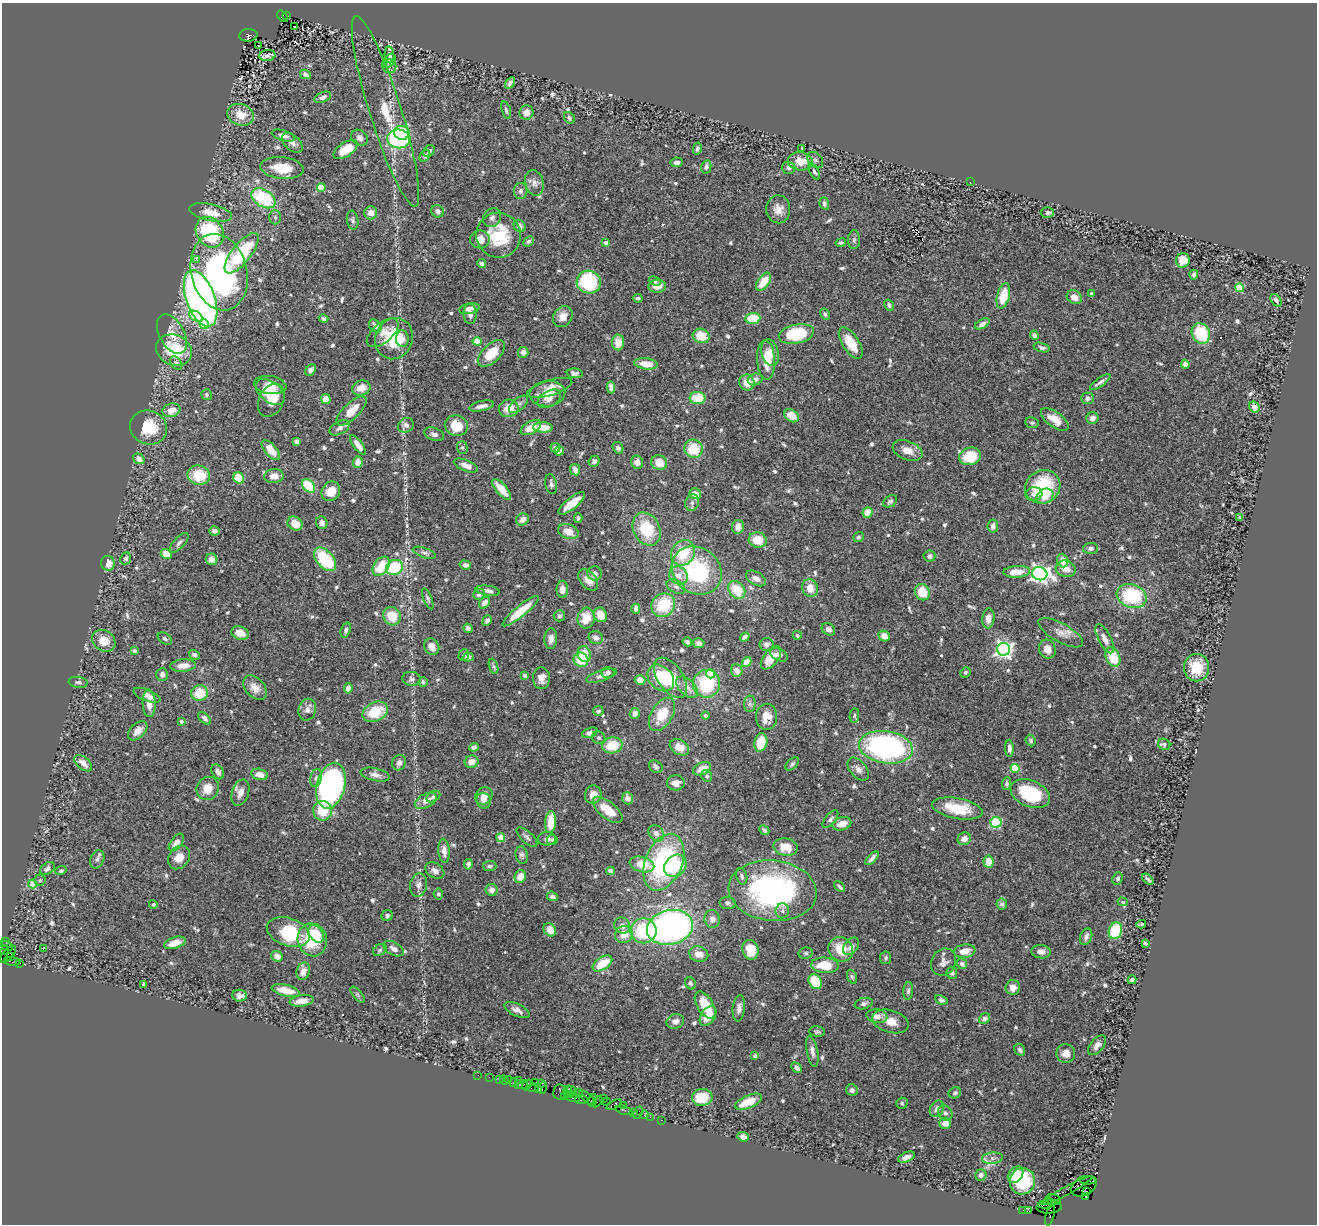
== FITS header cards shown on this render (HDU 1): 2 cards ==
NAXIS1  =                 1315
NAXIS2  =                 1222

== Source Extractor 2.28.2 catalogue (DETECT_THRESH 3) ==
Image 1315 x 1222 px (HDU 1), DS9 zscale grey, 1 PNG px = 1 image px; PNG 1319 x 1226 px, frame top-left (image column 1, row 1222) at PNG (2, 3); each listed source drawn as its Kron ellipse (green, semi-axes under 4 px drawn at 4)
Background 0.718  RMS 0.029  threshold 0.0868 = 3 sigma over >= 5 px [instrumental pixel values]
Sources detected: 688; of the 688, the 500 brightest by FLUX_AUTO listed and drawn (188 fainter detections omitted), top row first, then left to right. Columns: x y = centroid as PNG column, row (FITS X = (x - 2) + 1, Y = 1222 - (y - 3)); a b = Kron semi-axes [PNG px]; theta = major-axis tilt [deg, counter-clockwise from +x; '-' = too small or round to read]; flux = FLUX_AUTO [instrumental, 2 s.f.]
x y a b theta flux
283 16 6 4 -51 220
287 16 4 2 - 44
294 27 2 2 - 3.8
248 35 9 6 5 480
259 46 3 2 - 7.9
267 55 8 5 5 8.9
389 55 8 4 -86 5
389 61 7 5 56 4.4
389 66 7 7 - 5.6
305 74 6 4 -28 8.2
510 83 6 3 59 5.8
323 97 8 5 21 7.8
506 110 9 4 -74 4.1
385 111 100 16 -72 94
526 113 7 7 - 16
241 115 14 10 -18 31
569 118 6 5 - 5.1
402 133 8 7 - 93
283 136 12 5 -18 10
359 138 9 7 -41 7.6
399 139 11 9 -8 160
292 143 12 7 -41 11
802 148 3 3 - 4.6
346 149 13 7 32 40
697 149 6 4 78 4.6
429 151 6 5 - 4.6
425 156 6 5 - 6.3
815 160 9 7 -45 6.4
800 161 12 9 -6 35
677 162 6 5 - 9.1
706 167 6 5 - 5.2
282 168 21 11 -6 50
789 168 7 6 - 7.6
814 172 8 4 -63 4.2
970 182 2 2 - 26
534 183 13 9 -74 11
321 187 4 4 - 60
521 191 8 6 -89 7.1
263 198 13 8 -33 130
824 203 6 4 -71 5.8
778 209 14 12 -87 19
437 211 7 6 - 8.1
211 212 22 8 -12 33
371 213 6 6 - 14
1047 213 6 5 - 6
275 217 7 6 - 4.6
492 218 10 8 55 8.1
353 220 9 5 -81 4.5
520 226 6 5 - 9.6
210 232 16 13 -56 200
498 235 22 22 - 100
480 239 10 9 - 21
854 240 9 6 89 4.6
528 241 6 4 43 4.1
606 243 4 4 - 13
841 243 5 4 - 4
242 253 24 9 52 130
197 260 3 2 - 6.1
1183 260 7 7 - 27
482 264 4 4 - 8.4
219 272 39 28 -76 490
1194 275 5 4 - 5.3
655 281 6 4 -23 4
589 282 12 11 - 150
764 282 10 5 53 35
657 286 9 6 5 18
1240 288 4 4 - 92
1091 294 3 3 - 5.6
1003 296 13 6 76 51
1074 297 8 6 -31 15
201 298 29 14 -70 1200
638 298 5 4 - 3.8
1276 300 7 4 -54 5
889 305 6 4 -56 5.7
469 309 10 5 11 11
470 314 10 6 -87 9.8
825 314 6 4 -59 4.9
196 316 7 5 -27 53
563 317 11 9 55 19
753 318 7 5 4 57
323 319 5 4 - 4
204 324 5 4 - 64
982 324 8 4 29 8.1
375 326 7 5 -50 11
383 333 19 10 40 17
1201 333 10 9 - 89
172 334 21 12 -62 30
796 334 18 9 11 110
1034 335 4 4 - 7.9
701 336 8 7 - 40
394 339 21 18 68 86
402 339 8 6 -87 14
477 341 4 4 - 50
618 342 8 6 -88 24
851 343 18 8 -58 42
1042 347 8 4 -16 5.9
174 350 18 15 -25 93
523 352 5 5 - 10
491 353 17 9 45 50
770 353 14 8 -75 15
766 360 20 9 -86 35
176 363 7 5 -54 5
646 364 12 5 -7 27
1185 364 4 4 - 9.5
311 370 6 4 50 9.8
575 373 8 4 -4 5.9
755 379 7 5 19 7.7
747 382 8 7 - 25
1100 382 12 3 36 6.5
270 385 16 9 -9 21
611 387 6 4 -86 13
361 388 9 7 17 21
550 388 23 8 17 20
270 392 17 10 -37 25
547 394 18 13 6 30
207 395 5 5 - 4.2
697 398 8 6 0 52
1087 398 6 5 - 7.7
326 399 5 5 - 26
549 399 13 7 29 15
271 400 17 12 64 38
519 404 11 6 39 7.4
482 406 13 5 12 12
1254 407 6 5 - 9.3
509 408 10 9 - 29
171 410 9 7 16 22
351 411 19 8 43 35
792 416 8 5 -36 34
1092 418 6 5 - 10
1055 419 16 7 -36 22
1032 423 7 5 -8 4.1
406 425 8 7 - 8.7
456 426 12 10 -12 44
149 427 19 17 -25 65
543 427 10 5 -3 32
340 428 11 6 28 8.8
531 428 11 6 29 31
434 434 10 6 -20 7
296 442 4 4 - 6.7
358 445 11 4 -52 14
462 447 6 5 - 3.9
555 448 5 4 - 5.9
618 448 6 5 - 7.7
694 449 9 9 - 61
271 450 12 5 -48 33
559 451 5 4 - 7.4
907 451 16 9 -22 19
970 456 11 8 12 61
139 459 6 5 - 13
594 461 5 5 - 4.9
358 462 5 5 - 17
637 462 7 6 - 13
659 463 8 7 - 27
466 466 13 5 -20 13
575 470 6 5 - 15
199 475 11 9 -14 66
274 476 10 7 3 16
239 478 6 5 - 43
551 484 10 5 -79 5.9
309 486 8 5 -49 83
1043 487 18 16 32 120
502 489 13 5 -49 32
331 491 10 8 52 25
695 494 6 5 - 21
1034 494 8 6 6 10
1045 496 9 7 31 26
890 501 8 5 36 5.3
572 503 16 5 39 30
692 503 8 6 72 6.9
868 512 5 5 - 26
578 518 4 4 - 4.7
1240 518 4 4 - 6
522 519 6 6 - 13
295 523 8 6 -33 28
322 523 6 5 - 11
993 526 6 5 - 8
738 527 7 6 - 15
647 529 17 13 -63 85
214 531 5 4 - 6.8
568 532 10 7 -21 23
858 537 5 4 - 4
758 540 9 7 -14 38
179 543 12 5 48 6.4
1090 548 7 5 1 5.9
424 553 12 5 -19 6.1
683 553 13 11 59 72
166 554 5 5 - 31
929 556 6 5 - 8.8
126 558 6 5 - 5
212 559 6 5 - 14
325 559 14 8 -49 110
1063 560 7 5 -70 20
108 563 7 6 - 19
465 565 6 4 -16 10
381 566 11 7 54 61
394 567 9 7 22 110
1066 569 10 8 -14 18
697 570 26 22 -38 200
1017 572 13 6 3 31
594 573 7 7 - 10
1040 574 7 6 - 980
678 575 10 8 -37 16
756 578 11 6 -30 11
588 580 12 8 -51 18
676 587 10 6 -28 6.9
810 588 9 8 - 24
562 589 8 6 -90 11
737 590 10 7 -51 49
488 591 12 5 -8 9.7
922 592 8 7 - 41
479 594 6 5 - 7.3
1132 596 15 11 -21 140
428 599 11 4 -69 4.6
484 603 6 5 - 12
663 605 12 11 - 82
636 609 5 4 - 10
520 611 23 5 39 52
600 615 7 6 - 29
392 616 9 8 - 40
559 616 6 5 - 4.4
586 618 10 8 84 35
988 618 10 6 83 15
487 620 6 4 52 7
468 628 5 4 - 7.8
828 629 7 5 -38 9.7
346 630 8 4 71 5.7
240 633 9 6 -19 17
1061 633 25 9 -29 20
797 635 4 4 - 3.9
884 636 6 5 - 18
596 637 7 6 - 9.7
745 637 5 4 - 8.7
165 639 8 5 -33 4.6
551 639 10 6 88 12
1105 639 16 6 -63 13
104 641 12 10 -35 26
687 642 5 3 - 6.4
699 643 6 5 - 8.4
766 644 7 6 - 7.4
432 647 8 7 - 17
1004 649 6 6 - 850
1047 649 9 8 - 18
134 651 4 3 - 11
584 654 8 6 -76 39
194 655 6 4 -31 7.2
464 655 6 5 - 3.8
779 655 9 6 -26 8.9
468 657 6 4 17 7.4
1113 657 10 7 -66 62
771 658 13 7 51 30
581 660 7 7 - 42
747 662 5 4 - 27
183 665 13 6 4 22
493 666 8 4 -71 4
1196 668 14 12 -90 60
737 671 6 5 - 14
608 672 7 5 0 5.2
965 672 5 5 - 3.9
711 674 5 4 - 43
162 675 6 5 - 10
525 675 4 3 - 12
602 676 16 5 17 9.5
541 678 11 8 -88 15
661 678 15 11 -45 87
670 678 23 12 -55 50
411 679 9 7 -8 6.6
640 680 5 4 - 18
78 682 9 5 -5 7.1
423 682 5 4 - 4.9
707 684 14 13 - 110
687 687 13 7 -46 14
255 688 14 9 -46 17
348 688 5 4 - 8.8
200 693 8 7 - 47
147 695 14 5 -21 12
149 703 14 6 -88 20
750 704 8 5 83 5.7
307 710 11 8 74 11
598 711 5 5 - 5.4
375 712 13 9 27 67
635 713 5 5 - 12
662 714 18 10 59 53
706 715 4 4 - 5.3
854 716 7 4 83 3.7
767 717 13 10 87 29
204 718 8 4 -46 7.3
181 721 4 4 - 5.4
138 731 11 7 45 15
590 733 8 5 21 9.1
599 738 7 6 - 4.2
1031 741 6 5 - 4.2
761 742 9 6 77 46
1164 744 6 5 - 5
612 745 10 8 12 50
474 747 5 4 - 5.8
679 747 10 7 -31 26
886 747 27 16 -9 480
1009 748 8 4 -87 9.5
472 762 7 6 - 18
83 763 10 6 -41 17
399 763 8 7 - 9.1
792 764 8 5 45 4.7
656 767 7 5 -37 7.9
1015 768 4 4 - 84
702 769 9 6 23 27
858 769 13 8 -49 11
218 772 8 5 -57 6.7
260 774 8 5 -13 16
375 775 15 6 -13 11
707 776 6 5 - 3.8
316 778 9 5 75 6.6
676 783 9 7 0 16
1007 784 6 4 84 5.3
331 786 23 14 76 630
208 788 12 10 54 27
240 793 13 8 71 16
1030 794 21 13 -23 110
593 795 9 8 - 17
484 796 9 8 - 14
433 797 7 5 33 5.6
628 798 6 5 - 13
426 801 12 7 29 14
484 801 8 7 - 15
957 808 25 10 -10 67
608 810 18 8 -39 35
323 811 10 9 - 51
830 819 10 5 50 5.4
551 822 11 5 85 46
996 822 5 5 - 160
842 824 9 6 16 22
764 830 5 4 - 4.4
656 833 9 7 -48 11
527 837 13 5 -42 7
501 838 4 4 - 50
547 839 9 7 3 8.6
964 839 7 6 - 14
552 840 5 5 - 4.1
176 842 10 5 53 15
785 847 12 8 -9 31
444 851 12 5 -86 12
522 855 9 6 -81 5.7
179 857 12 10 52 24
872 858 8 4 46 8.2
97 859 9 6 66 7
664 862 29 18 68 290
988 862 6 5 - 26
468 864 5 4 - 7.1
642 864 12 7 -14 46
490 866 7 5 4 4.7
675 866 12 10 44 67
47 868 8 5 37 9
61 871 5 4 - 4.4
435 871 10 7 -32 10
610 871 4 4 - 13
742 876 8 5 -75 5.3
520 877 7 5 66 23
1118 879 6 5 - 4.6
1148 879 7 3 -40 4.7
40 880 5 5 - 3.8
33 884 4 4 - 45
418 885 12 8 80 11
839 887 6 3 -42 4.2
492 890 6 6 - 10
772 891 44 30 -6 420
438 894 5 5 - 4.7
552 896 6 4 -22 7.6
1123 902 5 4 - 4.1
728 903 8 6 -7 4.9
153 904 4 4 - 4
1002 904 5 5 - 6.4
782 911 7 6 - 7.5
387 916 6 5 - 5.1
712 919 9 7 -82 10
1141 924 5 3 - 3.7
622 925 8 7 - 13
670 927 23 17 13 740
550 930 7 5 -51 19
643 931 13 12 - 140
1115 931 8 6 73 96
288 932 22 13 -19 120
316 934 10 6 -51 55
624 935 9 8 - 25
1086 937 9 5 70 7.7
312 940 16 14 -76 83
6 941 4 2 - 27
175 943 11 5 17 22
1145 943 4 3 - 5
6 946 6 4 -35 120
851 946 10 6 51 9.7
43 949 3 3 - 23
394 949 11 6 -29 9.4
841 949 13 11 -43 43
5 950 5 3 - 170
380 950 7 5 34 4.1
750 950 10 8 -74 38
965 951 11 7 8 24
1041 952 9 6 -8 12
806 953 7 5 12 4
8 954 10 5 49 720
699 954 10 7 -16 18
277 956 6 5 - 15
11 957 3 3 - 170
886 958 6 5 - 4.3
12 962 8 3 -4 64
944 962 14 12 60 13
19 963 4 2 - 93
602 963 11 6 34 48
962 964 6 5 - 8.3
825 965 14 7 -4 49
303 971 9 6 73 17
952 973 6 5 - 5.9
852 977 7 4 -70 3.8
1132 980 4 4 - 5
815 982 8 6 -56 61
690 983 6 5 - 4.6
144 984 4 3 - 6.5
1013 988 7 7 - 14
286 990 14 5 -13 32
908 991 9 4 84 4.9
357 995 10 4 -51 3.8
240 996 7 6 - 9.4
941 1000 6 4 -24 6.6
302 1001 12 6 9 21
864 1004 9 5 15 7
705 1005 15 8 -58 46
739 1008 13 6 85 10
517 1010 13 6 -25 11
708 1016 11 7 55 30
877 1016 10 7 -7 14
984 1018 6 5 - 9.6
675 1021 9 7 21 11
890 1021 19 11 -16 26
817 1032 8 5 -4 3.7
1097 1045 11 6 50 10
1020 1050 6 5 - 6.6
812 1051 16 5 -79 9.7
1066 1053 9 9 - 14
755 1056 4 4 - 5.6
796 1068 5 4 - 7.6
478 1075 2 2 - 6.6
489 1077 2 2 - 24
499 1080 3 3 - 110
504 1080 5 2 - 19
508 1080 3 2 - 11
518 1080 2 2 - 100
535 1082 2 2 - 23
514 1083 4 3 - 81
542 1083 3 2 - 32
518 1084 3 2 - 33
523 1085 5 4 - 85
527 1085 6 2 49 110
533 1088 6 3 11 78
543 1088 6 2 71 98
539 1089 3 3 - 72
852 1090 6 5 - 8.6
567 1091 6 3 68 140
572 1091 5 2 - 120
560 1092 7 6 - 260
579 1092 2 2 - 15
955 1093 6 5 - 4.9
571 1094 3 3 - 110
564 1096 3 3 - 24
702 1097 10 8 5 59
573 1098 7 3 -7 180
587 1098 10 4 -40 280
603 1098 2 2 - 18
581 1100 7 3 5 110
592 1100 6 2 75 120
606 1101 2 2 - 53
597 1102 6 2 45 42
749 1102 14 6 22 40
902 1103 6 5 - 3.7
614 1105 8 3 28 250
623 1105 3 2 - 39
937 1109 8 6 58 9.3
624 1110 9 3 -15 92
634 1113 4 3 - 85
638 1113 6 3 65 130
945 1113 8 6 -55 5.8
644 1115 4 3 - 24
650 1117 2 2 - 26
661 1120 3 2 - 30
945 1123 6 5 - 18
743 1137 6 4 -19 9.4
906 1157 9 5 24 11
992 1158 10 5 5 8.9
981 1175 6 5 - 5.9
1016 1175 9 6 51 32
1088 1180 8 4 -3 580
1022 1181 13 12 - 89
1084 1186 14 9 27 990
1066 1191 29 4 28 190
1087 1191 3 3 - 170
1086 1196 3 3 - 100
1053 1199 8 5 -17 600
1047 1204 9 4 11 800
1049 1207 13 6 4 970
1023 1210 2 2 - 11
1028 1211 4 2 - 42
1050 1215 10 3 76 140
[188 fainter detections neither listed nor drawn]